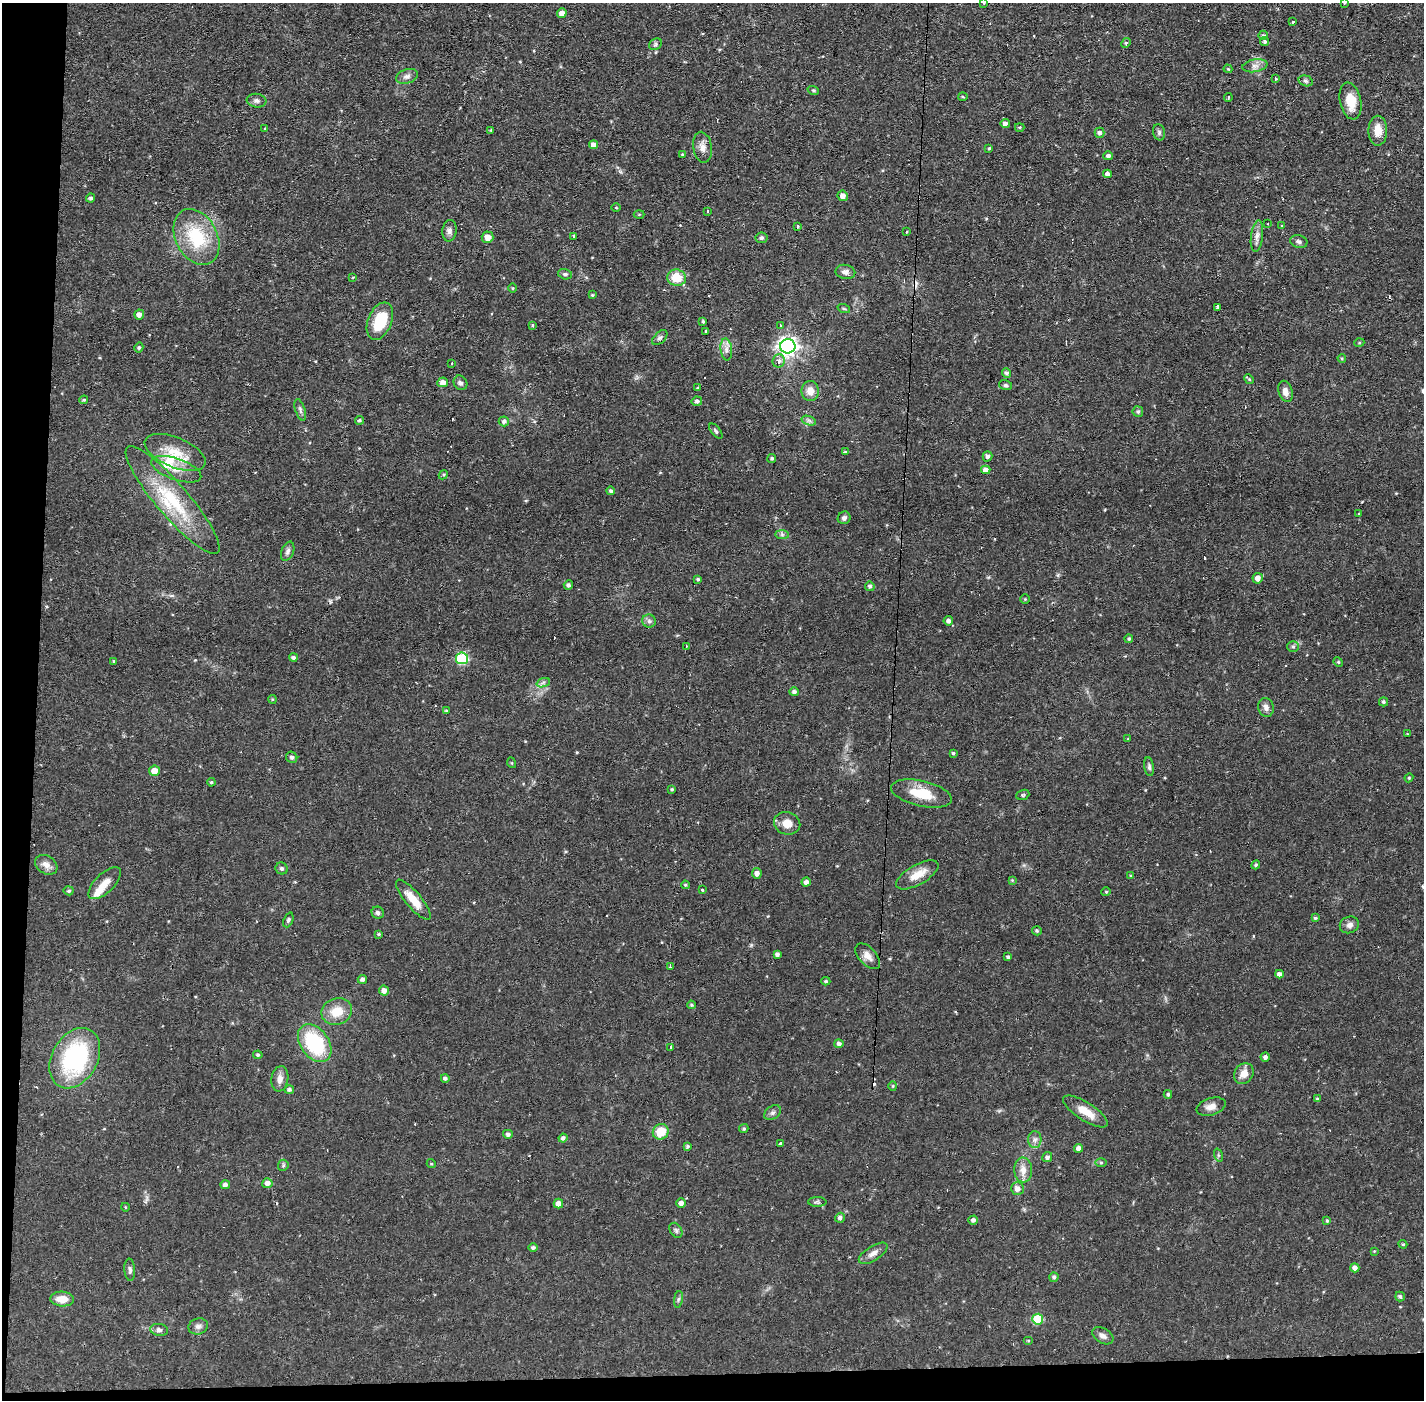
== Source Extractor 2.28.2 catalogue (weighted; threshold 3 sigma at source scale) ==
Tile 7 of 3 x 3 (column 1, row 3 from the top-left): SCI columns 1-1422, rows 53-1450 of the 4267 x 4298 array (HDU 1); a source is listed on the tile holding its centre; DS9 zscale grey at full resolution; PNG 1426 x 1402 px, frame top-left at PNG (2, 3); each listed source drawn as its Kron ellipse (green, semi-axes under 4 px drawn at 4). Shown black and unused: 4% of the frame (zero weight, under 2 of 3 exposures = <1% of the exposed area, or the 3 px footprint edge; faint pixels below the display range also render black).
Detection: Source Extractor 2.28.2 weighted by HDU 2 'WHT'; one run over the whole footprint, this tile lists its part. Background 0.0564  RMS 0.006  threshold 0.0269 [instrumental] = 3 sigma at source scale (4.5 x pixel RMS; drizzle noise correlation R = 1.50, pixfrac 1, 0.05/0.05 arcsec/px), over >= 5 px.
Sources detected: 239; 17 cosmic-ray / hot-pixel residue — neither listed nor drawn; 5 inside a brighter listed object's ellipse — not listed separately; the other 217 listed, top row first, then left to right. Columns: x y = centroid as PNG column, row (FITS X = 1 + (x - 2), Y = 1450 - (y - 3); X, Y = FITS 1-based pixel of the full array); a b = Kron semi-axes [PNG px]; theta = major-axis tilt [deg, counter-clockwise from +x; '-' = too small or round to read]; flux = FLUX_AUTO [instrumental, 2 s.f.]
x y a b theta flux
984 3 4 2 - 0.37
1344 3 4 2 - 0.38
562 13 5 4 - 3.4
1292 22 3 3 - 7.5
1263 35 5 3 - 0.69
1265 42 4 4 - 1.4
1126 43 5 4 - 0.9
656 44 7 5 37 1.1
1255 66 13 6 10 3.1
1228 69 4 3 - 0.6
407 76 11 7 16 2.4
1275 79 3 3 - 2
1306 81 7 5 -16 1.3
813 90 6 3 -19 0.67
963 97 5 4 - 0.73
1228 97 4 2 - 0.65
256 101 10 7 -7 2
1350 101 19 10 -78 11
1005 123 4 4 - 2.1
1020 127 5 3 - 0.72
265 128 3 2 - 0.57
491 130 3 3 - 0.59
1378 131 15 9 90 7.9
1159 132 8 6 -77 1.3
1100 133 5 5 - 1.9
593 145 4 4 - 3.5
702 147 15 9 -80 4.4
989 148 4 3 - 0.56
682 154 4 4 - 0.57
1108 156 5 4 - 1.6
1108 174 4 4 - 2.2
843 196 5 5 - 3.3
91 198 4 4 - 1.2
616 208 5 3 - 0.47
708 211 3 3 - 0.62
639 214 5 3 - 0.59
1268 224 2 2 - 0.49
797 226 3 3 - 1.4
1281 226 3 3 - 1.6
449 231 11 7 82 2.4
906 232 2 2 - 0.62
573 236 4 3 - 1.9
1257 236 16 6 83 3.2
196 237 29 20 -62 31
488 237 6 6 - 4
761 238 6 5 - 1.3
1299 241 9 6 -16 1.8
845 272 10 7 -11 2.9
565 274 7 5 -17 1.4
353 277 4 2 - 0.44
677 278 9 8 - 11
513 288 5 3 - 0.6
592 295 4 4 - 0.65
1217 307 3 3 - 2.1
844 309 6 4 -19 0.8
139 314 5 5 - 2.6
380 321 19 12 67 21
703 321 3 3 - 0.76
532 325 3 3 - 0.62
780 326 3 3 - 2.2
706 331 3 3 - 1.4
660 338 9 5 44 1.5
1359 343 5 3 - 0.61
788 346 7 7 - 250
139 347 5 4 - 0.99
726 349 11 5 -84 2.8
1342 358 4 3 - 0.7
779 361 6 6 - 2.7
452 363 3 2 - 0.68
1006 373 5 4 - 1.6
1249 379 5 4 - 0.71
443 382 5 5 - 3.2
460 383 7 6 - 1.7
1005 385 6 5 - 1
698 387 3 3 - 1.6
810 391 10 8 -87 5.8
1285 391 11 7 -73 3.5
84 400 4 3 - 0.7
697 401 5 4 - 1.6
300 410 11 5 -73 1.6
1138 411 5 5 - 1.2
359 420 4 4 - 1
504 421 5 5 - 1.6
809 421 7 4 -19 1.5
716 431 9 4 -51 1.2
175 452 32 15 -22 16
845 452 4 3 - 0.67
987 456 5 4 - 1.8
772 458 4 4 - 0.94
176 469 26 10 -19 9.4
986 470 4 4 - 3.5
443 475 5 4 - 0.69
611 491 4 4 - 1.4
173 500 69 16 -49 38
1359 514 3 2 - 0.55
844 518 6 6 - 1.9
782 534 7 4 -1 1.2
288 551 10 6 69 2
1258 578 5 5 - 3.4
698 579 4 4 - 0.93
568 585 4 4 - 1.5
870 586 4 4 - 1.5
1025 599 4 4 - 0.54
649 621 6 6 - 1.6
948 621 4 4 - 1.9
1129 639 4 4 - 1
686 646 3 2 - 0.57
1293 646 6 5 - 1.2
293 657 4 4 - 1.1
462 658 6 6 - 57
114 661 3 3 - 0.72
1338 662 5 4 - 0.7
543 683 7 4 20 1.3
794 692 5 4 - 1.6
272 699 4 3 - 0.54
1383 702 4 4 - 1.3
1266 707 9 7 -76 2.7
446 711 4 3 - 0.77
1407 734 4 3 - 0.44
1128 739 3 3 - 0.62
953 753 4 3 - 0.82
292 757 6 5 - 1.4
512 763 5 3 - 0.52
1149 767 9 4 -81 1.5
154 771 5 5 - 5.8
1409 778 4 4 - 0.66
211 782 4 3 - 0.68
672 789 4 3 - 0.77
921 794 31 12 -13 16
1023 795 7 5 21 0.99
787 823 13 11 -14 6.6
46 865 12 9 -33 4.2
1256 865 4 4 - 0.73
282 868 6 5 - 1.5
757 873 5 4 - 2.5
917 875 24 10 30 8.6
1131 876 4 4 - 0.65
1012 880 4 4 - 0.48
806 882 4 4 - 2.2
105 883 21 9 44 6.2
685 885 4 3 - 0.77
702 890 3 3 - 1.4
69 891 5 4 - 1
1106 892 4 4 - 0.71
413 900 25 8 -50 10
378 913 6 6 - 1.7
1315 918 4 3 - 0.98
288 920 8 4 68 1.2
1349 925 10 8 21 2.6
1037 931 5 4 - 0.73
379 934 3 3 - 0.68
777 954 4 3 - 1.8
868 956 15 8 -47 4.3
1008 957 4 3 - 1.2
670 966 4 2 - 2
1279 974 4 4 - 2.8
362 979 4 4 - 1.9
826 981 4 3 - 0.84
384 990 5 5 - 3.1
691 1005 4 3 - 0.75
337 1012 15 13 18 11
315 1043 21 14 -55 45
839 1044 4 4 - 2.1
671 1047 3 3 - 3.8
258 1055 5 4 - 0.92
1265 1057 5 4 - 1.7
75 1058 32 23 60 69
1244 1074 11 9 53 5.4
445 1078 4 4 - 1.2
280 1079 13 8 81 3.7
893 1086 4 4 - 0.63
289 1089 5 4 - 1.4
1168 1094 4 4 - 0.93
1317 1099 4 4 - 0.62
1211 1107 15 8 17 4.1
1085 1111 26 9 -32 9.6
773 1113 9 6 38 1.9
744 1128 4 4 - 0.9
661 1132 8 7 - 12
508 1134 5 4 - 1.6
563 1138 4 4 - 1.5
1035 1140 8 6 89 2.3
780 1144 3 3 - 7.2
688 1146 4 3 - 0.9
1079 1148 4 4 - 2.7
1218 1155 7 4 -72 0.89
1047 1157 5 5 - 1.7
1101 1162 6 4 0 0.83
431 1164 4 4 - 0.73
283 1165 6 5 - 1
1023 1170 12 9 -86 4.8
267 1183 5 5 - 3.3
225 1185 5 4 - 2.1
1017 1189 6 6 - 3.3
817 1202 9 4 -1 1.2
681 1203 5 4 - 2.7
558 1204 5 4 - 3.5
125 1207 4 3 - 0.46
840 1218 5 5 - 1.6
973 1220 5 4 - 1.6
1327 1221 4 4 - 0.59
676 1230 8 5 -56 1.3
1403 1244 4 4 - 0.68
533 1247 5 4 - 1.3
1374 1251 4 3 - 0.46
873 1253 16 7 33 3.5
1355 1268 4 4 - 2.5
130 1270 11 5 -86 1.7
1054 1277 5 4 - 1.3
1400 1296 5 5 - 1.2
62 1299 12 7 -3 6.8
678 1299 8 4 81 1.2
1038 1319 5 5 - 25
198 1326 10 8 15 2.3
159 1330 9 6 -8 1.9
1103 1336 11 7 -30 2.7
1028 1340 5 3 - 0.59
Overlapping masked pixels (flux is a lower limit): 1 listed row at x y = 868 956
Isophote crosses this tile's border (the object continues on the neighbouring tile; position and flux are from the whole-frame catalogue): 2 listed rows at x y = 984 3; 1344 3